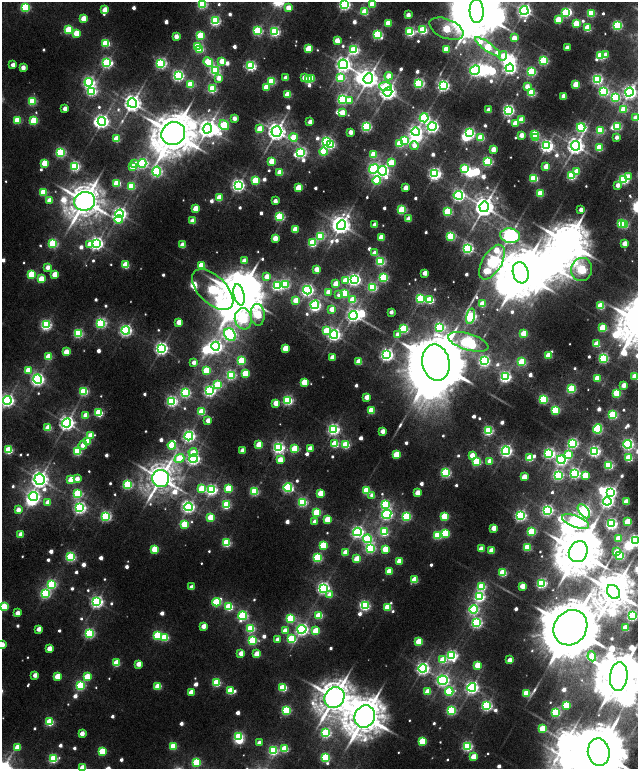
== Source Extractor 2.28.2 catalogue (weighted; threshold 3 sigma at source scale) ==
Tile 10 of 4 x 4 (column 2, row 3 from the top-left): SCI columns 1507-2777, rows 1761-3293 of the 5576 x 6577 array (HDU 1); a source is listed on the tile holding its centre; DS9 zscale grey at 2 x 2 block average (1 PNG px = mean of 2 x 2 image px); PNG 640 x 771 px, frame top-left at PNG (2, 2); each listed source drawn as its Kron ellipse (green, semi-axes under 4 px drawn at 4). Shown black and unused: <1% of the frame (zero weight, under 2 of 6 exposures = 9% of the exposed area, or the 3 px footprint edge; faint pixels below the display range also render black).
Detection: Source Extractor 2.28.2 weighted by HDU 2 'WHT'; one run over the whole footprint, this tile lists its part. Background 0.0104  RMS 0.0064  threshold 0.0261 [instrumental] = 3 sigma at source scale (4.09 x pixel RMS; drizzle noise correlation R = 1.36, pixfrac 0.8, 0.0396/0.0396 arcsec/px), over >= 5 px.
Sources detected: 798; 44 too faint to see at this stretch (2 x 2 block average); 46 inside a brighter object's white glare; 2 long thin detections or spike segments (spike, bleed or trail) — neither listed nor drawn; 6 inside a brighter listed object's ellipse — not listed separately; of the other 700, all 500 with FLUX_AUTO >= 16.3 (the completeness limit of this list) listed and drawn (200 fainter detections not listed), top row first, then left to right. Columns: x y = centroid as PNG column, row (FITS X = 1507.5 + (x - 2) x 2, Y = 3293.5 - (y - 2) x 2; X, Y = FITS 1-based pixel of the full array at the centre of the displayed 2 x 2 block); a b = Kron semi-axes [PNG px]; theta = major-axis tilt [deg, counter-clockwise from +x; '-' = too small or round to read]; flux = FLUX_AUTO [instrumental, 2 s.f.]
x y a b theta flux
202 4 4 3 - 230
372 4 3 3 - 74
344 5 4 4 - 370
25 7 3 3 - 200
288 8 3 3 - 31
105 10 3 3 - 56
477 11 12 7 -88 12000
524 11 4 4 - 580
365 12 3 3 - 81
566 13 4 3 - 160
591 13 3 3 - 120
408 15 3 3 - 23
84 19 3 3 - 52
558 20 3 3 - 70
215 21 3 3 - 260
388 23 3 3 - 48
576 24 3 3 - 75
617 25 3 3 - 250
587 28 3 3 - 96
446 29 18 9 -22 150
68 30 3 3 - 130
423 30 4 3 - 180
257 31 3 3 - 230
275 32 4 3 - 260
410 32 4 3 - 220
76 33 3 3 - 47
377 34 4 3 - 220
176 36 3 3 - 27
200 36 3 3 - 100
514 38 3 3 - 40
337 40 3 3 - 37
106 43 3 3 - 140
198 46 3 3 - 93
488 47 15 4 -35 140
567 48 3 3 - 26
200 49 3 3 - 100
308 49 3 3 - 83
446 49 3 3 - 77
354 50 4 4 - 230
601 55 3 3 - 170
605 55 3 3 - 30
503 56 5 3 - 27
222 61 3 3 - 42
543 61 3 3 - 210
208 62 5 3 - 130
107 63 4 4 - 310
161 63 4 4 - 320
343 64 5 4 - 790
13 65 3 3 - 19
251 66 4 4 - 290
23 68 3 3 - 24
510 68 4 4 - 490
475 70 5 4 - 430
215 71 4 4 - 210
531 72 3 3 - 180
178 76 4 4 - 350
389 76 4 3 - 38
219 78 3 3 - 26
286 78 3 3 - 28
304 78 3 3 - 21
312 78 3 3 - 43
340 78 4 4 - 110
368 79 5 4 - 1300
597 79 4 4 - 290
308 80 3 3 - 91
271 81 3 3 - 140
89 82 4 4 - 370
419 83 3 3 - 290
190 84 3 3 - 110
576 84 3 3 - 76
385 86 6 4 -4 73
443 86 4 4 - 420
527 86 3 3 - 26
266 87 3 3 - 49
212 89 3 3 - 180
92 91 4 4 - 270
388 92 5 4 - 890
603 92 4 4 - 260
629 92 4 4 - 600
531 93 3 3 - 150
288 94 3 3 - 71
564 96 3 3 - 43
615 97 4 4 - 210
342 99 4 3 - 290
32 101 3 3 - 140
349 101 3 3 - 36
132 103 5 4 - 1100
65 109 3 3 - 28
624 109 4 3 - 64
489 110 3 3 - 30
508 110 4 4 - 400
342 112 3 3 - 37
234 118 3 2 - 23
424 118 4 4 - 240
635 118 3 3 - 21
17 120 3 3 - 89
521 120 3 3 - 53
34 121 3 3 - 120
102 121 4 4 - 560
310 122 3 3 - 28
515 123 3 3 - 35
224 125 5 4 - 140
617 126 3 3 - 150
366 127 3 3 - 280
432 127 4 4 - 480
581 127 4 4 - 250
207 129 5 4 - 1200
260 129 3 3 - 61
600 130 3 3 - 130
276 131 5 5 - 1300
351 132 3 3 - 23
416 132 4 4 - 440
173 133 12 11 - 7700
469 133 4 3 - 310
521 135 3 3 - 27
534 135 3 3 - 130
293 137 4 4 - 72
481 137 4 3 - 100
617 137 3 2 - 16
536 138 3 3 - 53
117 139 3 3 - 71
405 140 4 4 - 160
327 141 4 3 - 270
399 144 3 3 - 80
331 145 4 3 - 150
414 146 4 4 - 23
547 146 4 4 - 490
576 146 4 4 - 1000
599 148 3 3 - 92
493 149 3 3 - 32
61 152 4 3 - 220
323 152 4 3 - 120
301 153 4 4 - 310
373 154 3 3 - 75
272 161 3 3 - 78
488 162 4 3 - 210
45 163 3 3 - 73
142 163 4 4 - 280
391 163 4 4 - 71
135 164 3 2 - 19
75 166 4 3 - 260
133 167 3 3 - 76
546 167 3 3 - 45
374 169 5 4 - 390
465 169 4 3 - 180
157 171 5 4 - 280
382 171 5 4 - 470
577 171 3 3 - 34
280 172 3 3 - 60
435 174 4 4 - 460
571 176 3 3 - 180
628 176 4 3 - 23
534 178 3 3 - 150
623 179 3 3 - 290
255 180 3 3 - 99
377 180 4 4 - 140
117 183 3 3 - 110
238 185 4 4 - 500
617 185 4 3 - 19
131 186 3 3 - 130
298 188 3 3 - 69
405 188 3 3 - 31
43 192 3 3 - 100
540 193 3 3 - 99
458 195 5 4 - 430
219 198 3 3 - 60
50 200 3 3 - 47
84 201 10 9 - 4200
275 201 3 3 - 22
484 207 5 4 - 1600
196 208 3 3 - 46
402 210 4 3 - 140
581 210 3 3 - 18
448 211 3 3 - 150
120 214 4 4 - 550
279 217 3 3 - 200
409 219 3 3 - 43
119 220 4 3 - 94
193 221 3 3 - 38
621 224 3 3 - 120
341 225 5 4 - 1100
375 225 3 3 - 31
624 225 3 3 - 63
295 229 3 3 - 52
320 236 4 4 - 130
451 236 3 3 - 170
510 236 10 7 -10 960
381 237 3 3 - 60
275 238 3 3 - 35
53 243 3 3 - 190
96 243 4 4 - 520
312 243 3 3 - 140
625 243 3 3 - 35
90 244 4 3 - 44
183 245 3 3 - 48
468 248 4 4 - 350
375 253 3 3 - 29
244 261 3 3 - 33
380 261 3 3 - 200
492 262 19 9 60 420
126 265 3 3 - 98
201 266 3 3 - 110
48 267 3 3 - 20
316 269 3 3 - 35
582 269 12 10 74 260
425 273 3 3 - 30
521 273 11 7 -73 9700
31 274 3 3 - 110
55 274 3 3 - 54
267 277 3 3 - 33
383 278 3 3 - 190
41 279 3 3 - 61
345 280 4 3 - 32
354 280 4 4 - 470
285 284 4 3 - 180
336 284 3 3 - 53
277 286 4 4 - 260
373 287 4 3 - 160
213 290 25 13 -44 360
307 290 4 4 - 450
328 292 3 3 - 27
344 293 3 3 - 83
239 295 11 5 -77 9200
339 295 3 3 - 19
420 299 3 3 - 200
296 300 3 3 - 41
353 300 4 3 - 71
430 300 3 3 - 140
482 304 3 3 - 60
315 305 4 4 - 270
601 306 3 3 - 110
332 309 3 3 - 30
391 312 3 2 - 17
258 315 11 7 -86 150
353 315 4 4 - 510
471 316 8 4 77 360
243 319 10 8 -81 170
179 322 3 3 - 44
101 323 4 4 - 290
46 325 4 4 - 310
440 327 4 4 - 250
603 328 3 3 - 92
404 329 3 3 - 210
126 330 4 4 - 430
326 331 4 3 - 79
78 333 4 3 - 190
334 334 4 4 - 490
397 334 3 3 - 16
524 334 3 3 - 76
230 335 7 5 -51 460
468 342 21 8 -17 420
597 344 3 3 - 67
216 346 4 4 - 440
161 348 4 4 - 540
285 348 3 3 - 54
66 352 3 3 - 45
387 355 4 4 - 470
549 355 4 3 - 57
49 357 3 3 - 68
332 357 3 3 - 28
603 358 4 3 - 250
241 361 3 3 - 110
484 361 4 4 - 350
194 362 3 3 - 19
359 362 3 3 - 59
522 362 3 3 - 120
436 363 18 13 -78 24000
28 370 3 3 - 40
206 371 3 3 - 85
245 374 3 3 - 76
231 375 4 3 - 240
635 376 3 3 - 60
505 377 4 4 - 380
597 378 3 3 - 69
38 379 5 4 - 570
304 382 3 3 - 64
218 385 4 4 - 140
624 385 3 3 - 29
571 389 3 3 - 170
84 391 3 3 - 170
209 391 4 4 - 350
185 393 4 4 - 230
617 393 3 3 - 130
367 397 3 3 - 34
543 399 3 3 - 180
7 400 4 4 - 520
288 400 4 3 - 240
172 401 4 4 - 330
276 403 3 3 - 53
555 410 3 3 - 150
371 411 3 3 - 71
202 412 3 3 - 84
99 413 3 3 - 140
86 415 3 3 - 38
613 415 3 3 - 180
208 420 3 3 - 26
67 423 4 4 - 760
48 428 3 3 - 54
334 429 4 4 - 380
597 429 5 3 - 220
382 431 3 3 - 27
488 431 3 3 - 230
90 435 4 3 - 27
189 436 4 4 - 440
88 441 3 3 - 62
335 444 3 3 - 110
573 444 4 4 - 290
628 444 4 4 - 340
83 445 5 3 - 26
172 445 4 4 - 120
259 445 3 3 - 66
346 445 3 3 - 120
279 448 4 4 - 390
310 448 3 3 - 28
295 449 3 3 - 110
9 450 3 3 - 150
242 451 3 3 - 33
506 451 4 4 - 440
595 451 4 4 - 350
77 452 3 3 - 100
193 452 4 3 - 31
549 453 4 4 - 350
396 455 3 3 - 70
472 455 3 3 - 31
568 455 4 3 - 84
179 458 5 4 - 93
530 458 3 3 - 81
629 458 3 3 - 110
193 459 4 4 - 490
280 460 3 3 - 42
561 460 4 4 - 340
490 461 3 3 - 35
477 462 3 3 - 140
609 465 3 3 - 190
446 473 4 3 - 250
574 473 4 4 - 320
558 475 4 4 - 260
585 475 3 3 - 65
524 477 3 3 - 48
161 478 9 8 - 2900
40 479 5 5 - 1000
77 479 3 3 - 23
71 480 3 3 - 71
128 484 4 3 - 230
288 487 4 4 - 250
228 488 3 3 - 100
202 489 4 3 - 93
212 490 4 4 - 350
254 491 3 3 - 160
366 491 3 3 - 120
320 493 3 3 - 55
417 493 3 3 - 39
610 493 4 3 - 380
78 494 4 4 - 180
372 495 3 3 - 18
33 497 5 4 - 450
607 501 4 4 - 520
48 502 3 3 - 26
302 502 4 3 - 210
626 502 3 3 - 33
385 504 4 4 - 190
226 505 3 3 - 150
189 507 4 4 - 390
80 508 4 4 - 440
18 510 3 3 - 23
547 510 4 4 - 370
584 511 8 4 -51 400
317 512 3 3 - 120
387 514 5 4 - 360
106 516 4 4 - 280
445 516 3 3 - 100
520 516 4 4 - 340
211 517 3 3 - 83
406 517 3 3 - 190
327 520 3 3 - 66
314 522 3 3 - 18
576 522 14 5 -21 610
627 522 3 3 - 69
184 524 3 3 - 100
611 524 4 4 - 380
494 528 3 3 - 40
357 532 4 4 - 450
384 532 4 4 - 170
531 532 3 3 - 110
445 533 3 3 - 130
21 534 3 3 - 32
437 535 3 3 - 130
618 538 3 3 - 52
367 539 4 4 - 160
635 541 4 4 - 430
226 543 3 3 - 160
323 545 3 3 - 100
527 547 3 3 - 120
370 548 4 4 - 230
155 549 3 3 - 97
385 549 3 3 - 60
481 549 3 3 - 41
491 550 3 3 - 39
345 552 3 3 - 32
578 552 11 9 65 8700
617 552 3 3 - 32
620 555 3 3 - 160
71 557 4 3 - 210
317 558 3 3 - 180
357 559 3 3 - 62
399 561 3 3 - 44
389 571 3 3 - 56
503 573 3 3 - 120
415 580 3 3 - 76
542 583 4 3 - 250
52 584 4 4 - 200
522 586 3 3 - 38
192 587 3 3 - 23
481 587 4 3 - 140
323 588 4 4 - 480
613 592 7 5 -53 5100
45 593 4 4 - 260
329 595 4 3 - 28
479 597 4 4 - 290
97 602 4 4 - 460
216 602 4 3 - 160
365 606 4 3 - 230
4 607 3 3 - 84
229 607 4 3 - 130
388 607 3 3 - 84
473 609 4 4 - 250
17 613 3 3 - 23
319 615 3 3 - 88
243 616 4 4 - 250
632 616 3 3 - 310
290 618 4 3 - 130
477 623 4 4 - 320
203 626 3 3 - 30
251 628 4 3 - 160
570 628 18 16 55 23000
625 628 3 3 - 70
39 629 3 3 - 26
302 629 4 4 - 470
285 630 3 3 - 26
316 631 3 3 - 70
89 633 4 4 - 260
157 635 3 3 - 140
165 637 3 3 - 110
277 639 3 3 - 17
291 639 4 3 - 140
252 640 4 3 - 160
419 641 3 3 - 88
2 645 3 3 - 47
49 648 3 3 - 32
241 653 3 3 - 30
257 654 3 3 - 51
452 656 4 4 - 320
592 656 5 3 - 97
443 660 4 3 - 75
509 660 3 3 - 28
116 663 3 3 - 87
138 664 3 3 - 32
478 665 3 3 - 68
423 668 4 4 - 490
35 675 3 3 - 24
57 676 3 3 - 50
619 676 14 9 84 8600
87 677 3 3 - 77
443 680 5 4 - 460
217 683 3 3 - 130
80 686 4 3 - 210
158 686 3 3 - 68
472 687 4 4 - 520
283 688 3 3 - 140
230 691 3 3 - 95
449 691 4 4 - 150
191 692 3 3 - 37
428 692 3 3 - 44
527 693 3 3 - 100
334 698 11 9 51 4000
566 705 3 3 - 110
487 706 4 4 - 300
286 710 4 3 - 190
451 710 4 3 - 200
556 712 3 3 - 180
365 717 11 10 - 5900
49 722 3 3 - 140
542 728 3 3 - 64
82 733 3 3 - 24
326 733 4 4 - 240
239 737 4 3 - 190
422 741 3 3 - 100
259 743 3 3 - 21
173 746 3 3 - 92
467 746 4 4 - 250
18 747 3 3 - 45
285 749 3 3 - 110
102 751 3 3 - 93
273 751 4 3 - 220
599 752 14 11 -83 18000
473 757 3 3 - 49
325 758 3 3 - 180
53 759 4 3 - 190
196 762 3 3 - 140
83 768 3 3 - 61
Isophote crosses this tile's border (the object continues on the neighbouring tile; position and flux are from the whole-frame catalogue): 17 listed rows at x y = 202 4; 372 4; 344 5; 288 8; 477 11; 629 92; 635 118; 635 376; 7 400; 635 541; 4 607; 632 616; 570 628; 2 645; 619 676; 599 752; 83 768